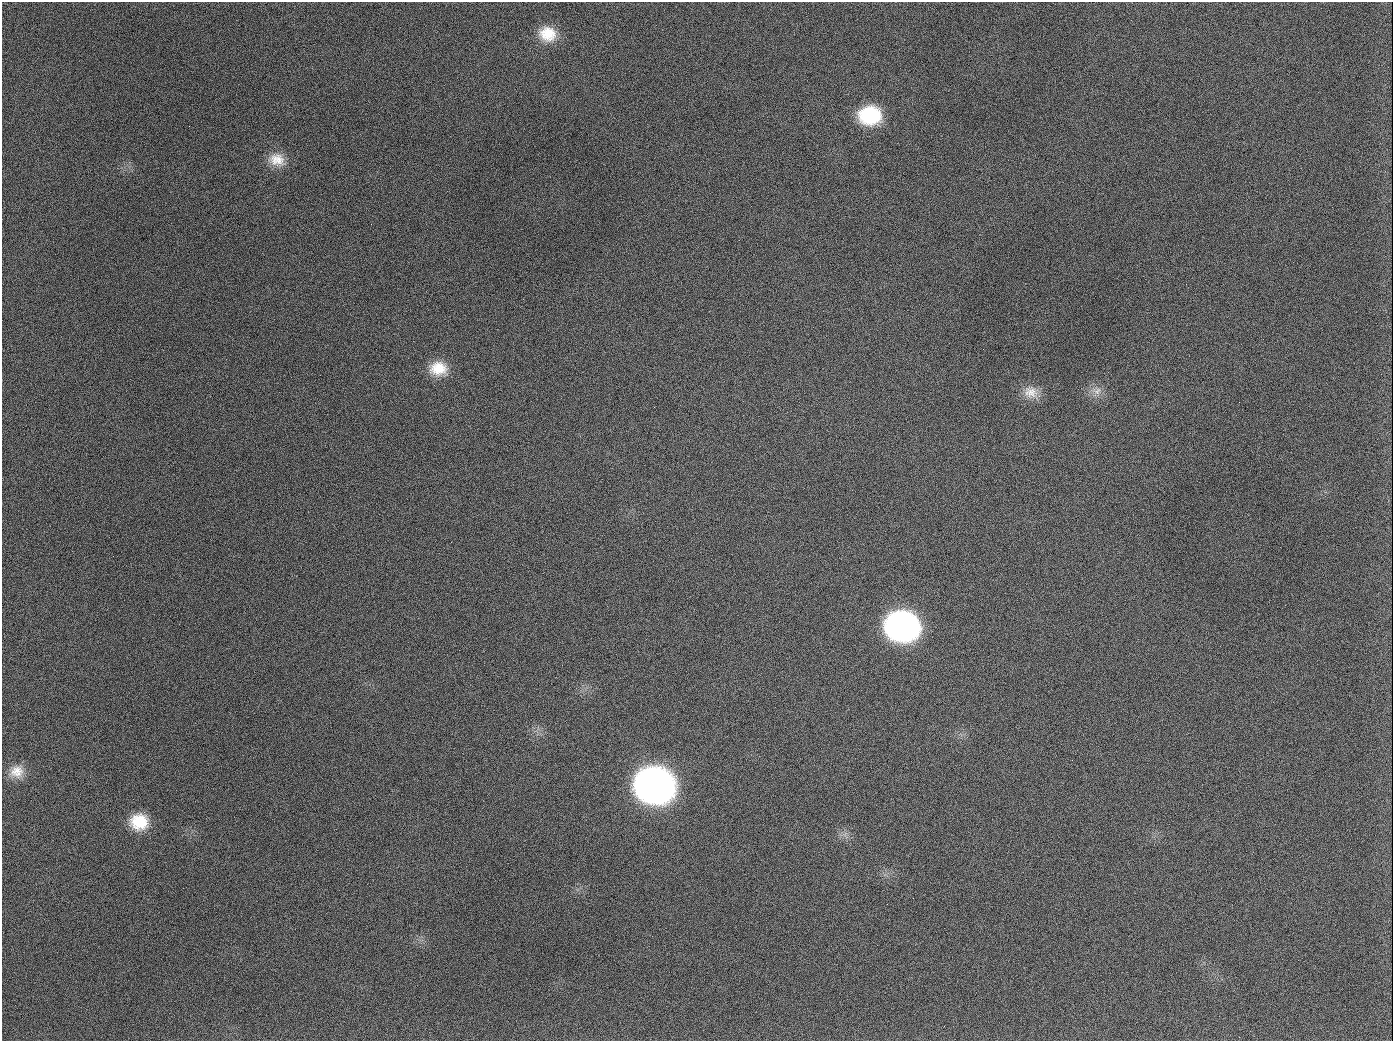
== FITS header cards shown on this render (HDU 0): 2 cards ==
NAXIS1  =                 1391
NAXIS2  =                 1039

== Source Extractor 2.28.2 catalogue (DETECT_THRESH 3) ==
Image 1391 x 1039 px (HDU 0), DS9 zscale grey, 1 PNG px = 1 image px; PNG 1395 x 1043 px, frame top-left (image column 1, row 1039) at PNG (2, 2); no overlay
Background 1600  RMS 72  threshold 216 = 3 sigma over >= 5 px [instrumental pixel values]
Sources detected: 13; all 13 listed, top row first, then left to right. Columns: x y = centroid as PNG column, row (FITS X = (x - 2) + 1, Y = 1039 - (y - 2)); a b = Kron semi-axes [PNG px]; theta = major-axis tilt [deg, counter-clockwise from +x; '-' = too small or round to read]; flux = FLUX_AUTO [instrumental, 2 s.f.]
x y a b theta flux
548 34 21 18 -13 1.3e+05
870 115 23 19 1 3.0e+05
189 126 2 2 - 5.3e+03
277 160 22 17 -13 9.3e+04
438 368 22 17 0 1.2e+05
1097 391 13 10 37 4.2e+04
1031 392 21 16 -21 7.8e+04
654 407 2 2 - 4.0e+03
902 626 24 20 -12 2.2e+06
17 772 19 16 10 7.7e+04
655 785 24 21 -12 5.2e+06
139 822 20 18 -5 1.6e+05
944 1026 3 2 - 4.2e+03